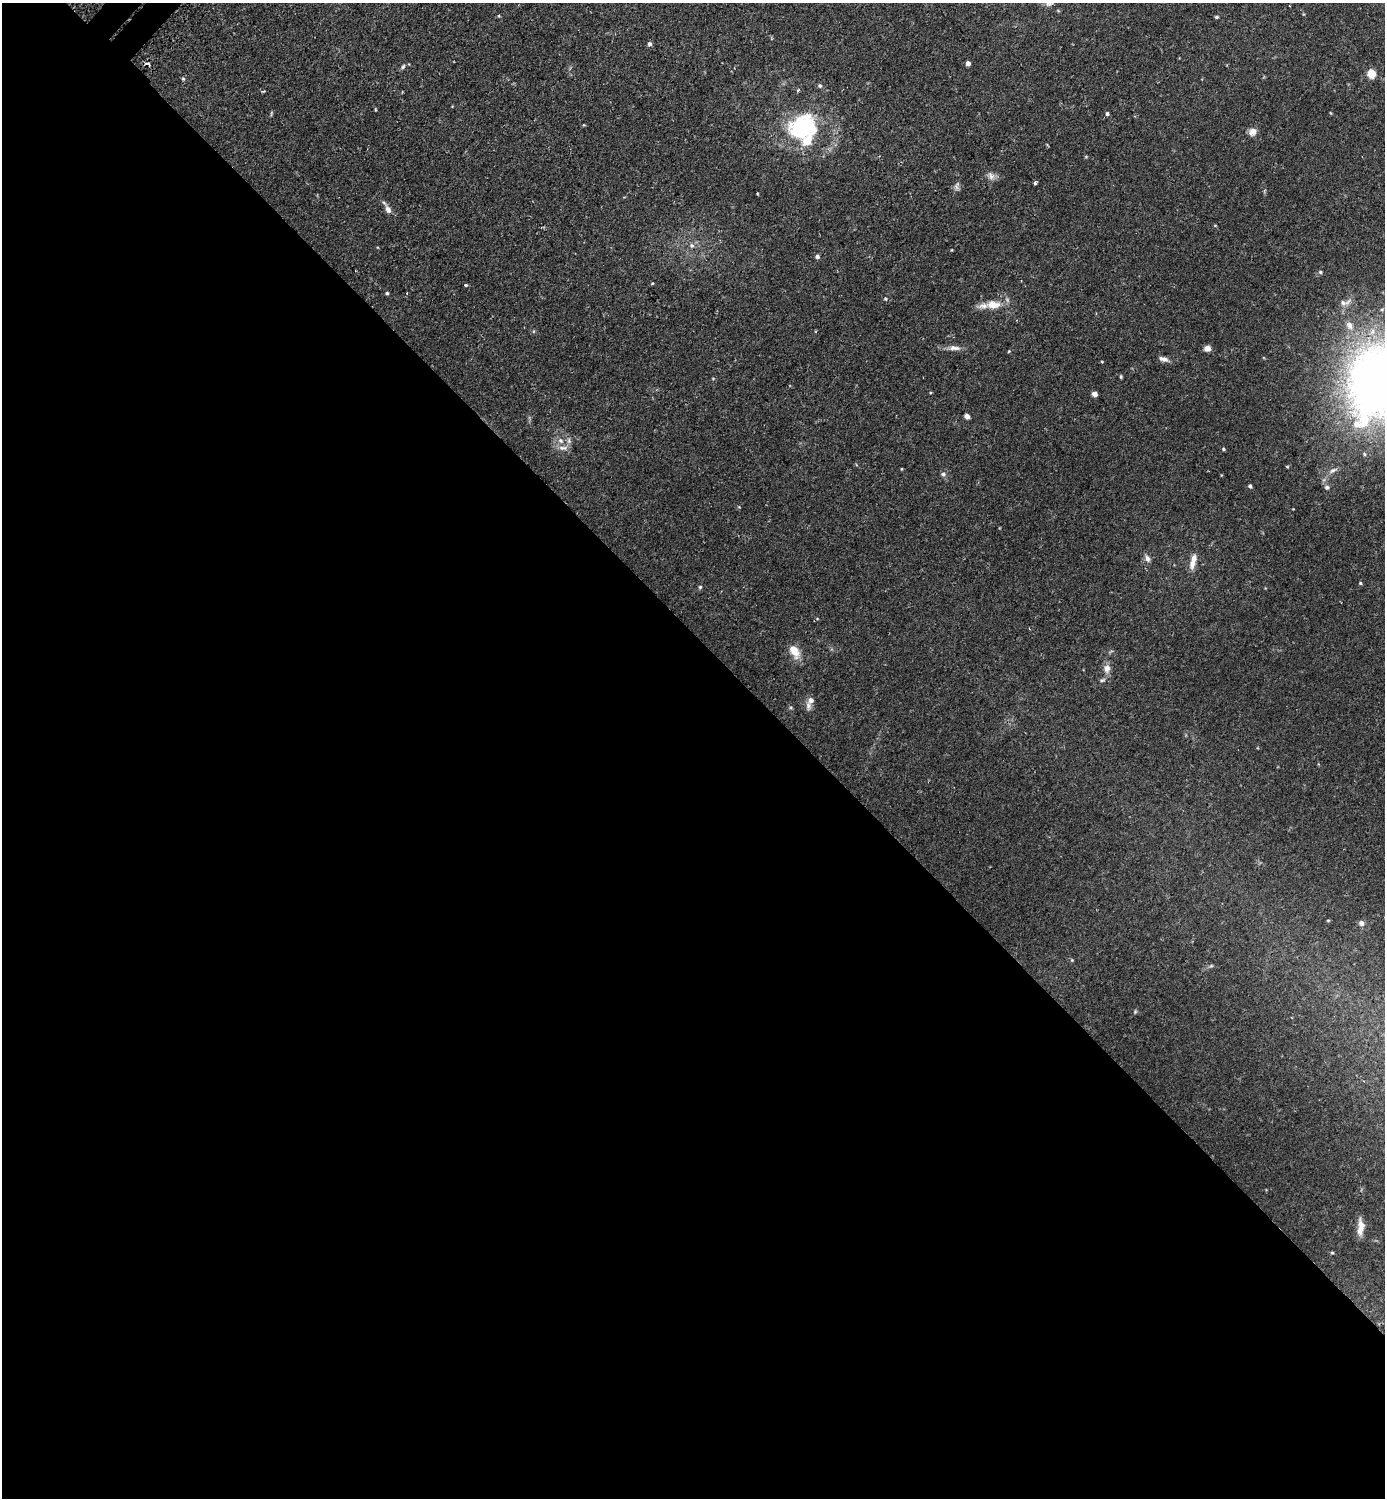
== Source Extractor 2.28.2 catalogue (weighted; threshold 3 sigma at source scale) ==
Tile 14 of 4 x 4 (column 2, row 4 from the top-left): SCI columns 1559-2941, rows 19-1514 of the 6025 x 6022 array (HDU 1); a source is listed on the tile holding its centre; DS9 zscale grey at full resolution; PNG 1387 x 1500 px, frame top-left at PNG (2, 3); no overlay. Shown black and unused: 58% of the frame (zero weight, under 2 of 3 exposures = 3% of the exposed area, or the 3 px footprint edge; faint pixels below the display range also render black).
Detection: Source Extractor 2.28.2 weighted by HDU 2 'WHT'; one run over the whole footprint, this tile lists its part. Background 0.0441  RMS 0.0046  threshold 0.0207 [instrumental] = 3 sigma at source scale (4.5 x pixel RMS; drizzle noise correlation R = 1.50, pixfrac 1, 0.05/0.05 arcsec/px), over >= 5 px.
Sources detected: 62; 1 inside a brighter object's white glare — not listed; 5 inside a brighter listed object's ellipse — not listed separately; the other 56 listed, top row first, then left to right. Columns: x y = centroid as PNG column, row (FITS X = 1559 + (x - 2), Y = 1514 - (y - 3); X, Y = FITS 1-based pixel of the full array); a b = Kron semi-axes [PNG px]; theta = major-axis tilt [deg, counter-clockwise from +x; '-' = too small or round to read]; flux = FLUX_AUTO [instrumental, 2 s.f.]
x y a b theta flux
1217 17 4 3 - 0.63
650 44 5 4 - 1.2
968 63 4 4 - 1.7
147 64 5 4 - 2.7
403 67 7 5 62 0.83
1371 74 7 6 - 6.7
183 79 5 4 - 0.53
820 86 6 5 - 0.91
798 90 4 3 - 0.54
1107 113 4 4 - 1.1
801 127 35 26 39 38
1253 132 9 7 44 2.9
991 176 12 9 -55 2.2
1035 183 4 3 - 0.83
956 186 11 6 70 1.4
758 193 4 2 - 0.42
388 210 13 7 -62 2.4
692 245 7 5 -52 0.99
817 257 5 5 - 1.1
1320 272 6 5 - 0.72
652 283 4 4 - 0.37
466 285 3 3 - 0.84
387 293 4 4 - 0.54
885 299 4 4 - 0.44
1345 302 19 8 14 3
993 305 19 12 0 6.4
954 348 17 6 -1 2.6
1207 348 7 6 - 2.4
1009 351 4 3 - 0.35
1164 359 12 6 -17 2
1102 362 4 3 - 0.34
1121 376 5 4 - 0.51
1378 382 97 69 73 290
1094 394 4 4 - 2.8
967 416 4 4 - 2.5
560 441 8 7 - 2
563 448 14 6 -2 2.3
1223 449 4 4 - 0.57
901 469 4 2 - 0.3
1333 470 12 6 26 1.9
943 474 7 5 0 0.97
1250 486 5 4 - 0.79
1327 487 7 6 - 1
1147 559 10 6 -64 1.7
1192 563 13 8 77 3.6
1360 583 4 4 - 0.49
700 587 5 4 - 0.55
794 651 16 9 -62 6.3
1107 668 11 9 -83 2.8
810 700 9 8 - 2.7
1328 920 5 3 - 0.42
1361 923 7 6 - 1.8
1072 960 4 4 - 0.41
1135 1012 5 4 - 0.52
1361 1225 19 8 -77 3.5
1332 1253 5 3 - 0.49
Overlapping masked pixels (flux is a lower limit): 1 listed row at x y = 147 64
Isophote crosses this tile's border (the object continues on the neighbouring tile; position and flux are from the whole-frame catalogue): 1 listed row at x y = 1378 382